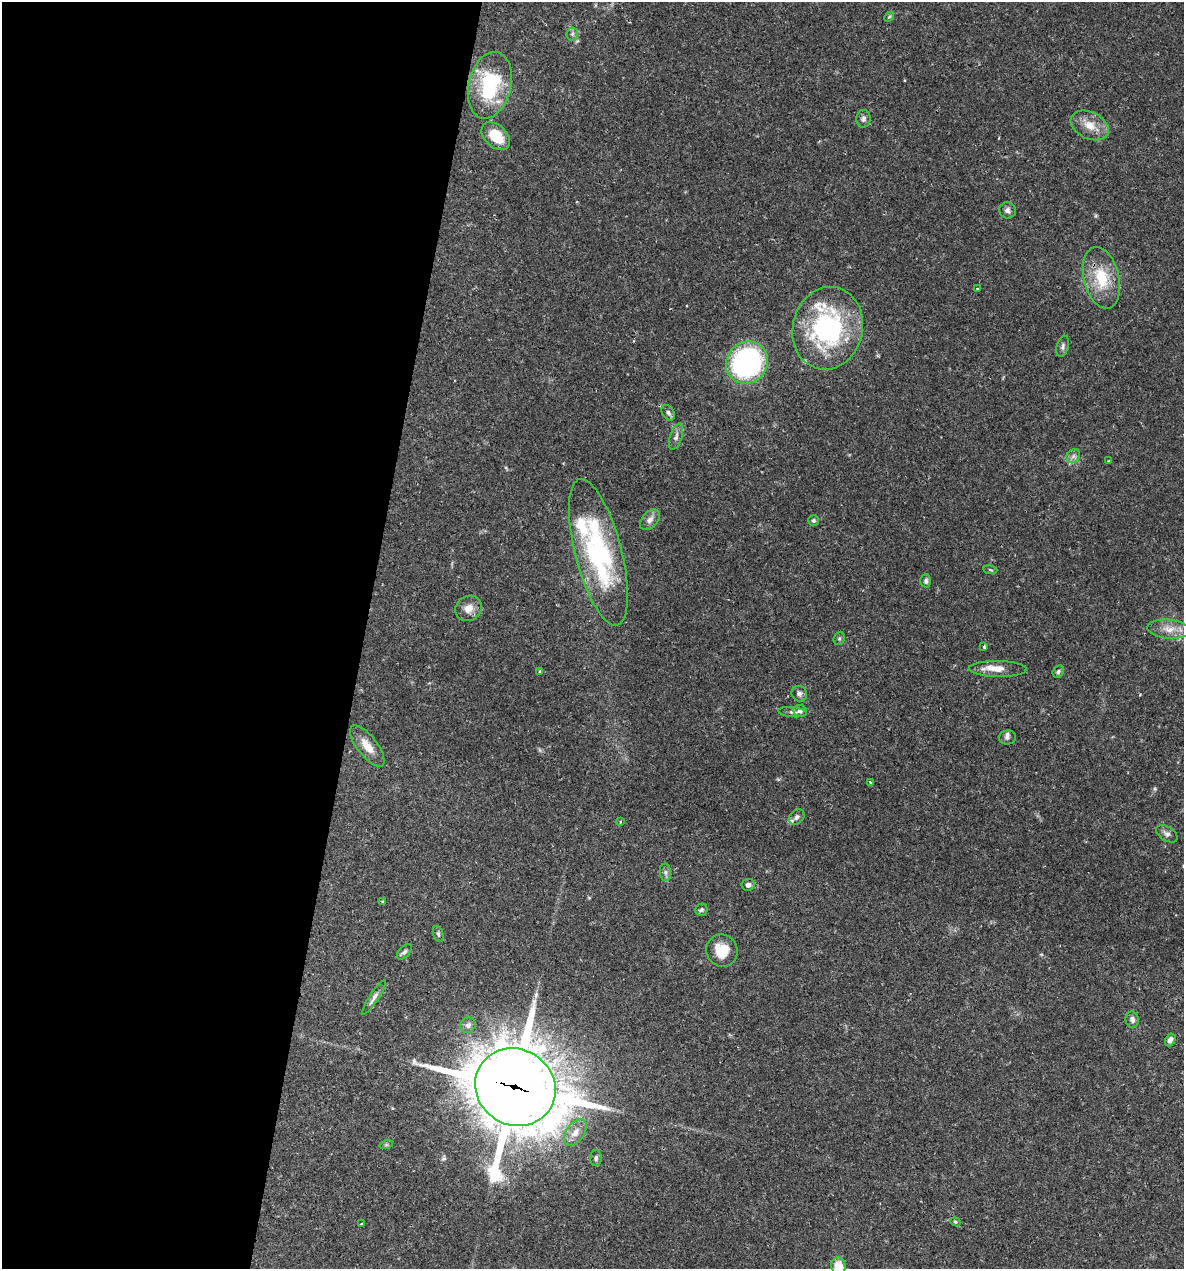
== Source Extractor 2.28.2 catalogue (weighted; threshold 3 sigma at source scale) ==
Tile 5 of 4 x 4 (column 1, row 2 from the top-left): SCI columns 246-1427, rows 2537-3803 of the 5092 x 5073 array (HDU 1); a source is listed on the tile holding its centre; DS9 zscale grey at full resolution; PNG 1186 x 1271 px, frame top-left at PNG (2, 2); each listed source drawn as its Kron ellipse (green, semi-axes under 4 px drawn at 4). Shown black and unused: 31% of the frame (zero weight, under 2 of 3 exposures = <1% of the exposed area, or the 3 px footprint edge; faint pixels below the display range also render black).
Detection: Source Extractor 2.28.2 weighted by HDU 2 'WHT'; one run over the whole footprint, this tile lists its part. Background 0.0426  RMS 0.0032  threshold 0.0144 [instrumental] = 3 sigma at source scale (4.5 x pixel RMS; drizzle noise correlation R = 1.50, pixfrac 1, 0.05/0.05 arcsec/px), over >= 5 px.
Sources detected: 62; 7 inside a brighter listed object's ellipse — not listed separately; the other 55 listed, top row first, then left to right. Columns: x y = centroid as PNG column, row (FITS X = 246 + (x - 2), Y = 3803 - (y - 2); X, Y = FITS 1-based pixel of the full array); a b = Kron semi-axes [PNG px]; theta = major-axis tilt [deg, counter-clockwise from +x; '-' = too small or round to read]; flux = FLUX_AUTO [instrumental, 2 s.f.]
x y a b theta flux
889 17 5 4 - 0.42
572 34 6 6 - 0.73
490 85 34 21 77 22
863 119 9 7 87 1
1090 125 20 13 -26 4.8
496 136 16 11 -43 7.9
1007 210 8 8 - 1.2
1101 278 31 17 -76 12
977 288 3 2 - 0.3
828 328 42 35 77 48
1063 346 11 6 76 0.89
747 363 22 20 49 60
668 413 8 5 -58 0.97
676 437 14 6 73 1.4
1073 456 7 6 - 1
1109 461 3 2 - 0.28
650 520 12 7 47 1.7
813 520 5 5 - 0.58
598 552 75 23 -76 50
990 570 7 3 -9 0.37
926 581 6 5 - 0.75
468 608 14 12 35 3
1169 629 21 9 -5 3.9
839 638 7 5 68 0.54
984 647 3 3 - 1
998 669 29 8 -1 3.9
1058 671 6 5 - 0.65
540 672 4 3 - 0.54
799 694 8 7 - 1
800 711 7 6 - 1
792 712 14 5 -5 0.94
1007 737 9 7 8 0.89
367 746 25 10 -52 4.3
870 782 3 2 - 0.3
797 817 9 6 42 1.1
620 822 3 3 - 0.37
1167 834 12 7 -32 1.2
665 872 9 5 -84 0.82
748 885 7 6 - 1.3
383 902 3 3 - 0.58
701 910 6 6 - 0.7
438 934 8 5 -72 0.65
722 951 16 15 - 6.5
404 952 9 5 46 0.89
374 998 20 4 57 1.5
1132 1019 8 6 -77 1.3
468 1025 8 7 - 1.2
1170 1040 7 5 62 1.3
515 1087 41 38 -31 2500
575 1133 15 9 55 2.8
386 1145 7 4 18 0.47
596 1158 8 6 -90 0.77
955 1222 5 4 - 0.42
361 1224 3 3 - 0.5
838 1266 8 7 - 6
Overlapping masked pixels (flux is a lower limit): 1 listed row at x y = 515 1087
Isophote crosses this tile's border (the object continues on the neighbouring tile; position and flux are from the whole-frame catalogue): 1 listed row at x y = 838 1266